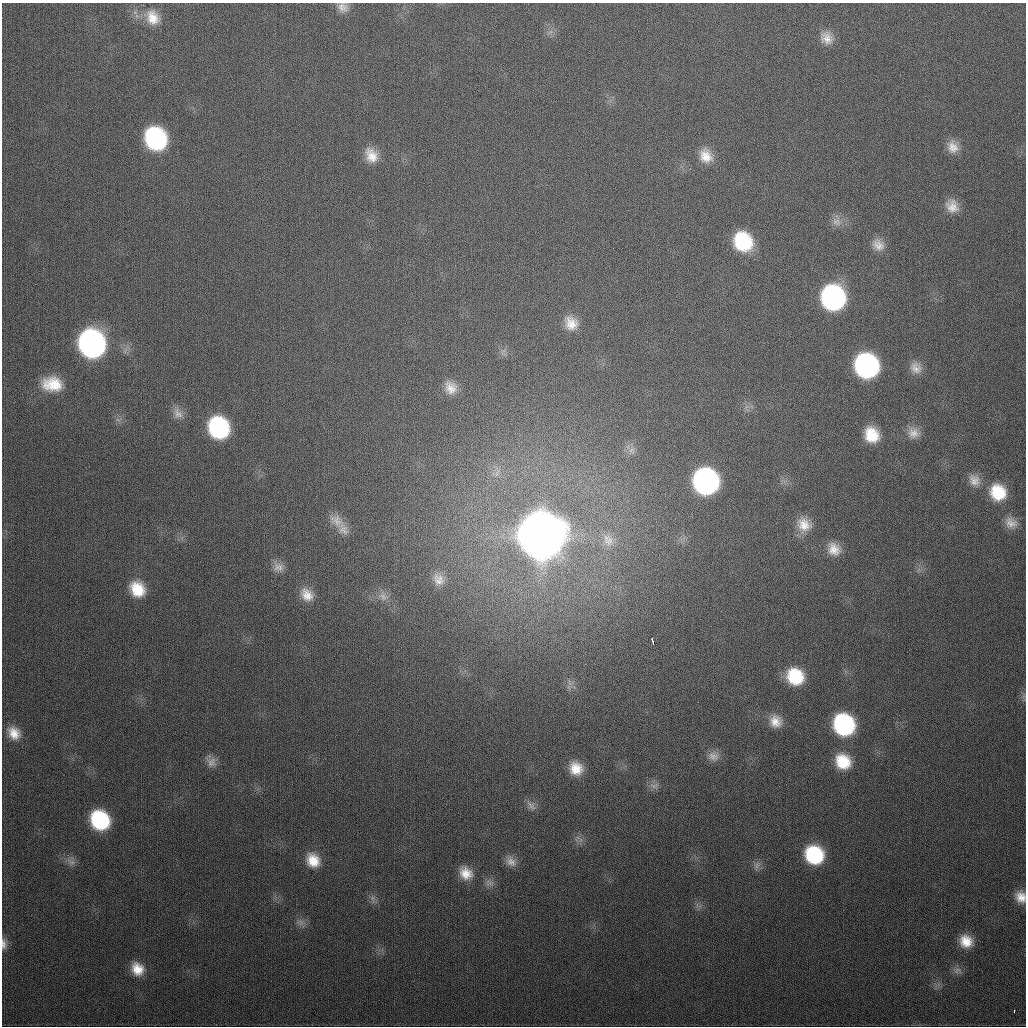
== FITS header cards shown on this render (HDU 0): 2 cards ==
NAXIS1  =                 1024
NAXIS2  =                 1024

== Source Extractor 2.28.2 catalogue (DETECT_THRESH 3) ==
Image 1024 x 1024 px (HDU 0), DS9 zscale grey, 1 PNG px = 1 image px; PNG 1028 x 1028 px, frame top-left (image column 1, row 1024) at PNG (2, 3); no overlay
Background 333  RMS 13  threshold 38.4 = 3 sigma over >= 5 px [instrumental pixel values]
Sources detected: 69; all 69 listed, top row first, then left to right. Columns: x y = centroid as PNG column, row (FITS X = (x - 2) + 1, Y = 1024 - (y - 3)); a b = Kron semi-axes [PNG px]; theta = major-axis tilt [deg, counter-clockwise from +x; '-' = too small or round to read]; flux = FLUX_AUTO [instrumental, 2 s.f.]
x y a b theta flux
343 7 13 12 - 7.5e+03
153 18 20 16 -62 1.8e+04
550 32 8 4 44 2.4e+03
826 38 17 14 -60 1.2e+04
156 138 18 15 -60 1.5e+05
953 147 16 14 -72 1.1e+04
371 155 19 14 -64 1.6e+04
706 156 18 15 -58 1.5e+04
952 206 17 15 -61 1.3e+04
836 221 13 13 - 7.3e+03
743 242 18 16 -55 6.2e+04
878 245 16 13 -39 9.9e+03
833 298 18 16 -70 2.4e+05
571 323 17 14 -59 1.4e+04
92 344 19 16 -64 4.2e+05
866 366 18 16 -59 2.3e+05
916 368 16 13 -56 9.6e+03
52 384 25 17 -5 2.9e+04
451 388 17 14 -55 1.2e+04
178 413 16 12 -55 8.2e+03
118 420 9 4 -36 2.4e+03
219 428 18 15 -60 1.2e+05
914 433 16 14 -32 9.9e+03
872 435 17 14 -61 2.6e+04
631 450 11 8 -78 4.9e+03
497 473 11 4 61 2.7e+03
974 480 17 14 -54 9.9e+03
706 481 18 17 - 3.1e+05
998 492 18 16 -51 3.3e+04
336 520 22 14 -42 1.2e+04
1011 523 17 14 -38 1.1e+04
804 524 18 16 -54 1.6e+04
343 529 21 12 -62 9.7e+03
541 536 20 19 - 6.4e+06
609 541 16 14 88 1.0e+04
834 549 15 13 -52 1.3e+04
278 567 16 12 -21 7.7e+03
438 579 17 14 -66 1.0e+04
137 589 17 15 -53 2.6e+04
307 595 18 14 -50 1.4e+04
383 596 15 11 -24 7.7e+03
652 641 6 3 -75 3.0e+03
795 676 17 15 -41 4.2e+04
570 683 10 7 -38 4.4e+03
775 721 15 14 - 1.2e+04
844 725 17 15 -52 1.4e+05
14 733 18 15 -49 1.6e+04
713 756 15 13 -16 7.9e+03
843 761 17 15 -43 2.9e+04
211 762 14 13 - 7.3e+03
576 769 14 13 - 1.7e+04
654 786 12 8 6 4.7e+03
531 806 17 9 -48 5.8e+03
100 820 17 14 -51 8.7e+04
814 855 16 15 - 7.0e+04
313 860 15 13 -58 1.8e+04
511 861 16 11 -47 7.8e+03
71 862 14 8 -34 5.8e+03
757 866 13 8 72 4.9e+03
466 873 16 13 -47 1.5e+04
489 883 13 8 -15 5.1e+03
1021 897 14 12 -65 1.1e+04
373 898 9 7 -89 3.8e+03
300 922 11 8 -31 4.6e+03
966 941 14 13 - 1.7e+04
4 944 14 7 -89 5.0e+03
137 969 16 13 -55 1.7e+04
958 970 13 10 3 5.1e+03
1014 1011 3 2 - 1.9e+03
At the frame edge (FLAGS 8, measured only in part): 3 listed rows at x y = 343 7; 1021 897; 4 944